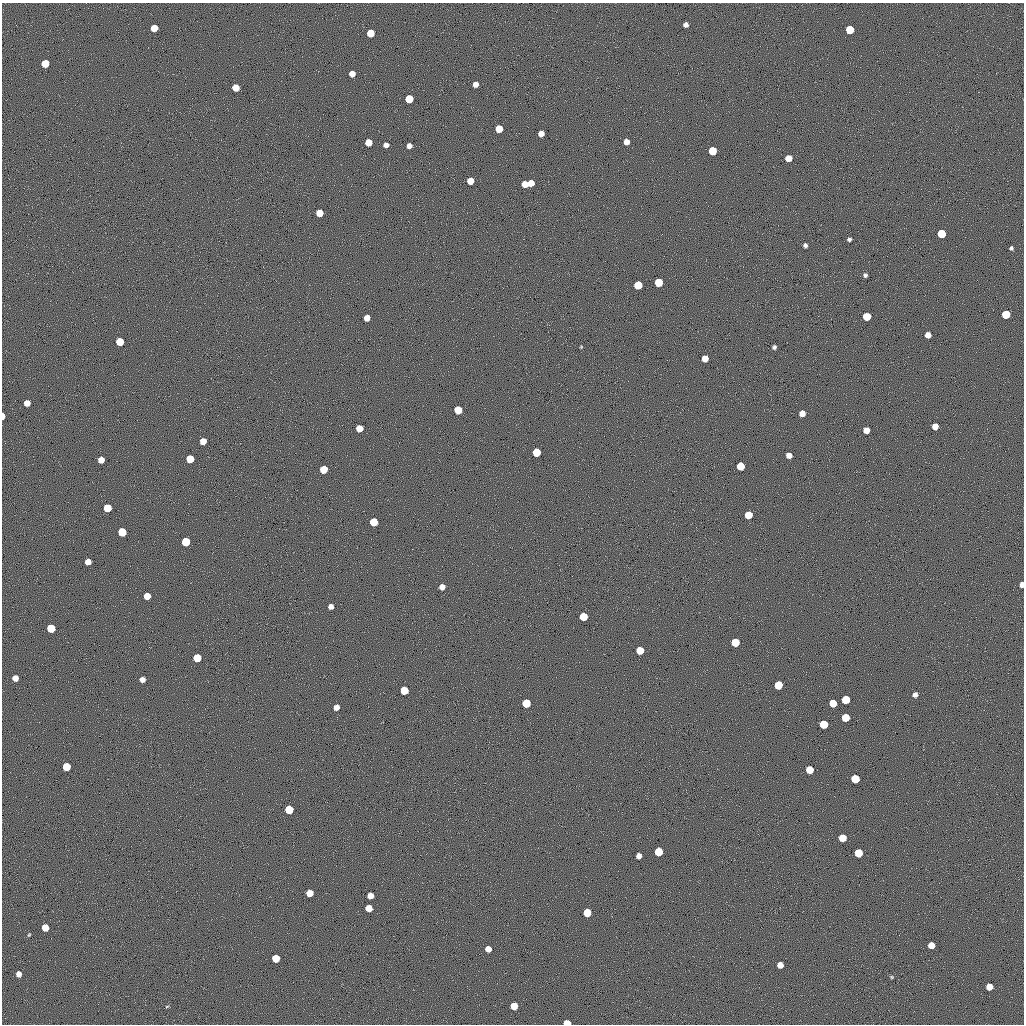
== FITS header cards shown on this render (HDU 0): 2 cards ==
NAXIS1  =                 1022 / length of data axis 1
NAXIS2  =                 1022 / length of data axis 2

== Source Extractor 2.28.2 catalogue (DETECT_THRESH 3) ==
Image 1022 x 1022 px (HDU 0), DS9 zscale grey, 1 PNG px = 1 image px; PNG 1026 x 1026 px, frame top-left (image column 1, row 1022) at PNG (2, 3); no overlay
Background 0.53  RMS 89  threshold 268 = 3 sigma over >= 5 px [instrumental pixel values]
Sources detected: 100; all 100 listed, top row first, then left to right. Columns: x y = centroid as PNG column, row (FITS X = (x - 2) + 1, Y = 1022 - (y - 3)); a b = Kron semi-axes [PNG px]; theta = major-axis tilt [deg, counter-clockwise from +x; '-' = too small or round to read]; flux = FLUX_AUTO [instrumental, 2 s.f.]
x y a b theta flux
686 25 5 4 - 26000
154 28 5 5 - 92000
850 30 5 5 - 190000
370 33 5 5 - 120000
45 63 5 5 - 120000
352 74 5 5 - 49000
475 84 5 5 - 35000
236 88 5 5 - 90000
409 99 6 5 - 160000
499 129 5 5 - 100000
541 133 5 5 - 41000
368 142 5 5 - 85000
626 142 5 5 - 40000
386 145 5 5 - 29000
409 146 5 5 - 32000
712 151 6 5 - 170000
788 158 5 5 - 67000
470 181 5 5 - 64000
531 183 5 5 - 64000
525 184 5 5 - 65000
319 213 5 5 - 83000
941 234 6 5 - 190000
849 239 4 3 - 14000
805 245 4 4 - 16000
1011 248 4 4 - 11000
865 275 4 4 - 14000
659 282 6 5 - 170000
638 285 6 5 - 160000
1006 314 6 5 - 180000
867 316 6 5 - 150000
367 318 5 5 - 49000
928 335 5 5 - 46000
120 342 5 5 - 140000
581 347 4 3 - 5200
774 347 4 4 - 15000
705 358 5 5 - 64000
27 403 5 5 - 48000
458 410 6 5 - 140000
802 413 5 5 - 50000
3 416 5 3 - 49000
935 426 5 5 - 55000
359 428 5 5 - 85000
866 430 5 5 - 53000
203 441 5 5 - 64000
536 452 6 5 - 170000
789 455 5 5 - 38000
190 459 5 5 - 130000
101 460 5 5 - 56000
740 466 5 5 - 150000
323 469 5 5 - 140000
107 508 5 5 - 150000
748 515 5 5 - 140000
374 522 6 5 - 180000
122 532 6 5 - 170000
186 542 6 5 - 190000
88 562 5 5 - 47000
1022 585 5 4 - 33000
442 587 5 5 - 36000
147 596 5 5 - 79000
331 606 5 5 - 31000
583 617 5 5 - 150000
51 628 6 6 - 190000
735 642 6 6 - 190000
640 650 5 5 - 140000
197 658 6 5 - 160000
15 678 5 5 - 46000
142 679 5 5 - 35000
778 685 6 5 - 160000
404 690 5 5 - 160000
915 695 5 5 - 25000
846 700 6 5 - 190000
526 703 6 5 - 190000
833 703 5 5 - 130000
336 707 5 5 - 42000
845 718 5 5 - 140000
824 724 6 5 - 170000
66 767 5 5 - 150000
810 770 5 5 - 120000
855 779 6 6 - 200000
289 809 6 5 - 180000
842 838 5 5 - 120000
659 852 6 5 - 190000
858 853 6 5 - 180000
639 856 5 5 - 32000
310 893 5 5 - 82000
370 896 5 5 - 54000
369 908 5 5 - 81000
587 913 5 5 - 140000
45 927 5 5 - 100000
29 935 5 4 - 5600
931 945 5 5 - 71000
488 949 5 5 - 56000
276 958 5 5 - 120000
780 965 5 5 - 53000
19 974 5 5 - 34000
892 977 5 4 - 6600
989 987 5 5 - 73000
167 1006 5 3 - 5400
514 1006 5 5 - 100000
567 1023 5 4 - 91000
At the frame edge (FLAGS 8, measured only in part): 3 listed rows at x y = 3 416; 1022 585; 567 1023